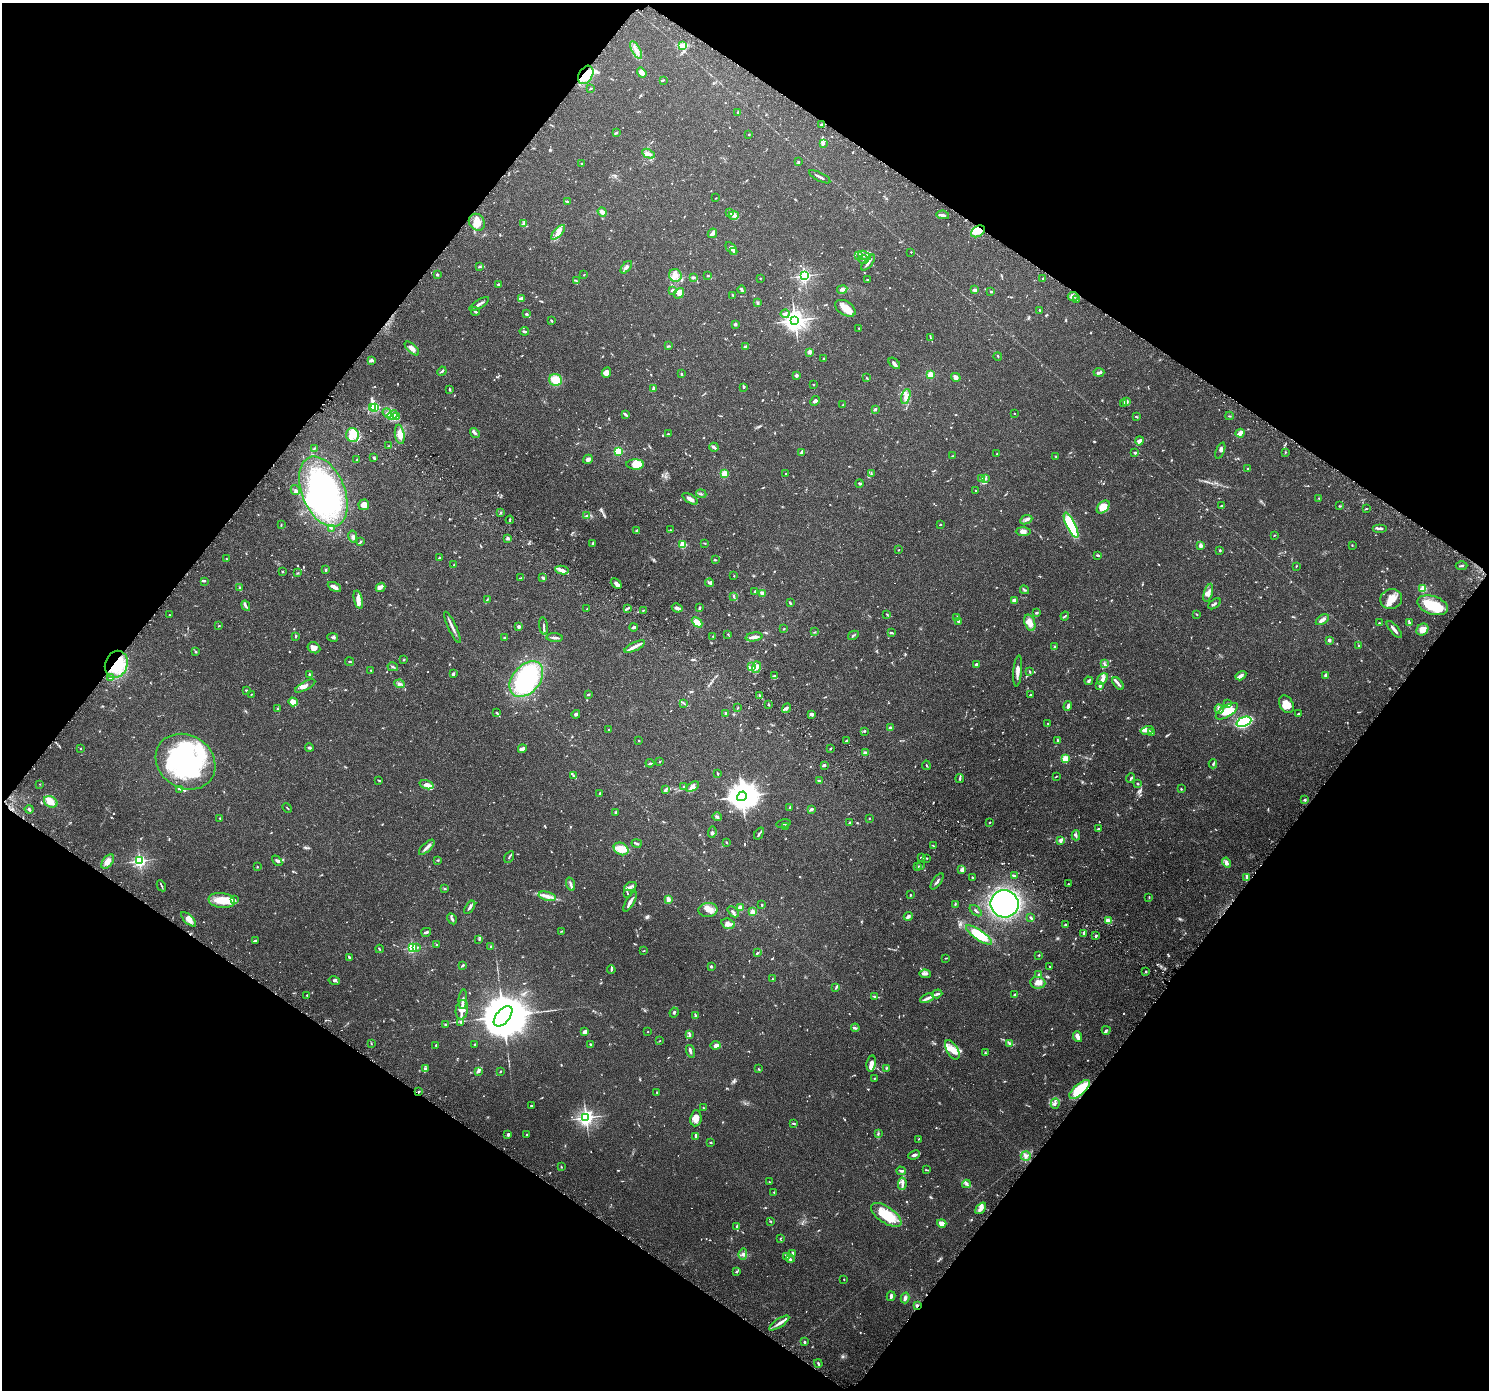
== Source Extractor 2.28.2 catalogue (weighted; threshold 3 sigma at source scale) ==
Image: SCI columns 54-6001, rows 254-5802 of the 6063 x 6119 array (HDU 1 of 3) = the unmasked area's bounding box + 8 px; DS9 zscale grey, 4 x 4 block average (1 PNG px = mean of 4 x 4 image px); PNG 1491 x 1392 px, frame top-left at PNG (2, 3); each listed source drawn as its Kron ellipse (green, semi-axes under 4 px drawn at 4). Shown black and unused: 49% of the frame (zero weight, under 3 of 6 exposures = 4% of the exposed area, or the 3 px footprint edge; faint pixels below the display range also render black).
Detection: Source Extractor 2.28.2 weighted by HDU 2 'WHT'. Background 0.0539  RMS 0.0027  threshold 0.0108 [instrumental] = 3 sigma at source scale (4.09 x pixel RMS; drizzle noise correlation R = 1.36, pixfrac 0.8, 0.0396/0.0396 arcsec/px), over >= 5 px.
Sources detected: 1166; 16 too faint to see at this stretch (4 x 4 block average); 9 inside a brighter object's white glare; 15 cosmic-ray / hot-pixel residue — neither listed nor drawn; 45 coinciding with a brighter row at this scale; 126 inside a brighter listed object's ellipse — not listed separately; of the other 955, all 500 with FLUX_AUTO >= 0.822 (the completeness limit of this list) listed and drawn (455 fainter detections not listed), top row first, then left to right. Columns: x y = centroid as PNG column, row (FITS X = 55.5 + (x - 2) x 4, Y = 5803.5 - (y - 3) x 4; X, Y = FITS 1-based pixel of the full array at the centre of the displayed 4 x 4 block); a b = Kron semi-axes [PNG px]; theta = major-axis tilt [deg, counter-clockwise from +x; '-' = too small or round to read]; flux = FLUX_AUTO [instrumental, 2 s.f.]
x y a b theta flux
682 46 4 3 - 12
636 50 9 4 -61 9.3
642 73 5 4 - 11
586 75 10 7 59 28
663 80 3 2 - 1.2
591 89 3 2 - 1
738 112 3 2 - 3.7
821 125 4 2 - 2.2
616 133 3 2 - 1.6
749 134 2 2 - 2.7
823 144 3 3 - 1.9
648 154 7 3 -26 4.9
798 161 3 2 - 1.1
581 163 2 2 - 0.86
820 177 12 2 -27 3.8
716 198 2 2 - 0.85
568 202 3 2 - 1.2
602 212 5 3 - 7.9
729 213 3 2 - 1.1
734 215 5 3 - 4.1
943 215 6 3 -9 3.3
477 222 9 7 -51 13
523 224 4 3 - 2.2
978 231 7 5 31 14
558 232 9 4 47 7
712 233 5 2 - 9
731 248 7 3 -48 3.8
734 251 4 2 - 4
911 252 2 2 - 1.4
859 256 3 2 - 1.3
865 256 7 2 -28 3.4
864 259 5 2 - 1.7
868 263 9 2 51 4.5
480 266 3 2 - 1.1
626 267 7 3 49 3.7
437 274 2 2 - 6.8
584 275 2 2 - 1.3
675 275 6 6 - 8.9
708 276 3 2 - 1.7
804 276 2 2 - 360
694 277 3 2 - 2
760 278 2 2 - 2
1043 278 3 2 - 1.2
867 279 2 2 - 0.83
576 281 4 2 - 1.1
498 284 2 2 - 2.2
672 290 2 2 - 3.9
741 290 4 2 - 2.5
842 290 5 3 - 4.8
975 290 2 2 - 6.1
991 291 2 2 - 2
679 293 6 4 50 6.2
733 295 3 2 - 0.86
1073 296 5 2 - 3.4
521 299 4 3 - 7.7
1077 300 3 2 - 2.2
758 303 3 2 - 3.3
479 304 11 2 31 5.6
845 308 11 7 -32 14
1040 310 4 2 - 1.2
475 311 4 2 - 2.5
526 314 4 2 - 1.5
785 314 4 3 - 3.8
795 320 3 3 - 1000
552 321 4 2 - 1.5
735 324 2 2 - 4.1
859 328 2 2 - 0.94
524 331 5 2 - 2.7
931 338 3 2 - 1.3
669 346 3 2 - 1.1
745 347 2 2 - 4.6
412 349 9 4 -43 7.6
809 352 3 2 - 2
998 356 4 2 - 1
823 358 2 2 - 1.2
371 360 4 2 - 4.8
894 363 7 3 -44 4.2
442 371 5 2 - 2
606 373 5 4 - 8.6
1099 373 5 3 - 3.6
681 374 3 2 - 1.4
796 375 2 2 - 6.7
930 375 2 2 - 64
956 377 5 4 - 6
867 378 3 2 - 1.1
555 380 6 6 - 22
814 385 2 2 - 1.4
744 388 3 2 - 1.3
653 389 3 2 - 5.1
449 390 4 2 - 1.2
906 396 8 4 74 7.2
815 401 5 3 - 3.8
1126 402 3 2 - 9.4
1123 403 3 2 - 1
843 405 3 2 - 0.94
375 407 3 2 - 160
372 408 2 2 - 48
875 409 2 2 - 3.6
387 413 5 2 - 2.8
625 414 4 2 - 3.8
1014 414 2 2 - 0.99
392 415 5 4 - 6.2
1229 416 4 2 - 1.2
397 417 4 2 - 1.2
1136 417 3 2 - 1.3
475 433 5 2 - 3.4
1240 433 4 2 - 12
400 434 9 4 -81 11
668 434 3 2 - 0.95
353 435 7 6 - 13
1139 441 4 4 - 3.3
389 446 2 2 - 1.3
714 447 5 2 - 3.3
314 448 4 2 - 1.5
618 451 2 2 - 120
1220 451 8 3 68 3
1285 452 3 2 - 0.93
801 453 3 2 - 4.8
1135 453 4 2 - 2.2
997 454 2 2 - 1.3
953 456 3 2 - 1.2
1056 457 2 2 - 1.2
374 458 3 2 - 2.7
588 459 5 3 - 6.3
357 460 3 2 - 2.3
635 464 9 5 -1 22
1247 468 2 2 - 0.95
724 474 2 2 - 79
785 474 3 2 - 1.1
871 474 2 2 - 0.98
981 478 3 2 - 1.1
985 479 2 2 - 1.4
859 483 4 2 - 1.7
295 490 5 2 - 2
323 491 37 21 -67 270
975 491 2 2 - 0.88
701 494 5 2 - 1.8
1319 498 2 2 - 0.86
690 499 9 3 -32 6.7
364 505 5 5 - 11
1221 506 2 2 - 1.3
1340 506 3 2 - 1.1
1103 507 8 5 47 21
1366 509 3 2 - 0.9
501 512 2 2 - 1
587 516 4 2 - 0.98
510 520 4 2 - 1.2
1026 520 6 3 24 4
281 525 2 2 - 1.3
940 525 2 2 - 3
1071 525 14 4 -64 94
332 528 3 2 - 1
1380 528 7 2 0 3.7
670 530 2 2 - 0.95
637 531 3 2 - 3.2
1023 531 7 4 -1 5.6
1274 535 3 2 - 0.86
353 537 6 2 -78 2.6
507 538 4 2 - 1.9
361 541 4 2 - 1.8
593 543 2 2 - 2.8
705 543 3 2 - 1
683 545 2 2 - 81
1352 545 2 2 - 1.2
1200 546 3 2 - 6.1
898 550 2 2 - 0.87
1220 550 2 2 - 2.9
1097 555 3 2 - 1.5
439 558 3 2 - 1.7
227 559 3 2 - 1.3
715 560 3 2 - 1.4
454 565 2 2 - 0.83
1296 566 3 2 - 1.2
1462 566 6 2 2 1.5
326 570 2 2 - 1.9
562 570 7 4 -11 5.5
282 571 2 2 - 0.91
297 573 3 2 - 0.95
734 576 2 2 - 0.97
521 578 4 2 - 1.4
543 578 3 2 - 3.1
204 581 3 2 - 1.8
616 583 6 2 -41 7.9
709 583 4 3 - 3.2
240 587 3 2 - 1.2
334 587 7 3 -27 8
380 587 5 3 - 4.2
1423 589 2 2 - 71
1024 590 4 2 - 1.6
755 592 3 2 - 0.89
762 593 3 3 - 5.4
1208 593 9 3 73 6.6
734 597 3 2 - 1.1
487 599 3 2 - 1.2
1391 599 11 10 - 17
358 600 9 3 -76 6.8
1014 600 3 2 - 8.5
790 603 4 2 - 1.6
1214 604 7 2 35 2.3
1433 605 16 9 -19 42
246 606 5 2 - 2.5
627 608 3 2 - 1.6
677 608 5 3 - 5.5
699 608 3 2 - 1.7
587 609 2 2 - 0.86
643 610 3 2 - 0.94
1036 613 3 2 - 1.4
887 614 4 2 - 0.94
1196 614 3 2 - 0.92
169 615 2 2 - 1.6
1065 616 4 2 - 1.4
957 617 2 2 - 0.83
1322 620 7 3 34 6.8
958 621 3 2 - 1.7
697 622 6 3 -44 14
1030 623 8 5 -71 12
1379 623 2 2 - 1.7
1409 623 3 2 - 2.7
219 626 3 2 - 1
544 626 9 2 -83 2.6
452 627 17 2 -65 6.2
519 627 4 3 - 2.8
633 627 4 2 - 3.4
784 629 2 2 - 1
1394 629 10 2 -50 7.1
1422 629 6 5 - 13
815 632 2 2 - 0.83
892 633 3 2 - 1.2
728 634 3 2 - 1
853 635 6 2 29 1.8
296 636 2 2 - 2.3
713 636 2 2 - 0.82
332 637 5 2 - 2.1
754 637 8 2 8 7.9
504 638 3 2 - 1.2
555 638 8 2 -5 3.3
1329 640 2 2 - 13
635 646 11 3 26 8.5
1055 646 3 2 - 1
1359 646 3 2 - 1.3
314 648 7 5 -28 10
196 652 3 2 - 1.1
404 660 2 2 - 1.4
350 662 4 2 - 1.7
116 664 14 11 69 44
976 664 2 2 - 8.7
1104 664 3 2 - 1.6
752 666 2 2 - 1.3
393 667 5 2 - 2.2
757 667 6 4 76 6.4
371 670 2 2 - 1.2
1018 671 16 3 85 9.5
1029 671 3 2 - 1.5
309 674 2 2 - 5.1
453 674 3 2 - 3.6
774 675 4 2 - 1
1326 675 4 3 - 4.7
1241 676 6 3 31 7.5
110 678 4 2 - 1.1
526 679 20 13 49 180
1102 679 6 4 48 5.7
1089 681 4 3 - 2.3
1118 683 7 2 -53 3.9
400 684 5 3 - 3
305 686 11 4 28 5.7
1100 686 4 3 - 2.6
246 691 3 2 - 2.2
251 694 3 2 - 0.89
588 694 3 2 - 1.5
760 695 3 2 - 1.5
1030 695 2 2 - 3.9
293 702 4 3 - 14
683 703 3 2 - 1.1
768 704 2 2 - 3.2
1228 704 3 2 - 1.3
1286 704 9 6 -61 15
1068 706 5 2 - 5.9
738 708 4 2 - 0.99
786 708 5 3 - 3.3
277 709 4 2 - 0.86
1219 709 4 3 - 3.5
1227 711 12 5 33 29
497 713 3 2 - 1.3
726 713 3 3 - 1.7
576 714 4 2 - 3.5
811 714 4 2 - 4.9
1298 714 3 2 - 1
1244 722 8 4 22 110
1048 723 2 2 - 1.1
890 728 2 2 - 10
609 729 2 2 - 1.3
1147 730 6 3 15 4.7
864 731 3 2 - 1.3
1151 733 4 2 - 2.1
846 740 2 2 - 1.8
639 741 2 2 - 0.97
1058 741 3 2 - 2.2
81 748 2 2 - 1.8
309 748 4 2 - 2.8
830 748 2 2 - 1.5
522 749 4 2 - 6.5
865 753 3 3 - 3
1065 758 2 2 - 68
660 761 2 2 - 1.3
185 762 31 26 -32 170
650 763 4 2 - 1.7
1213 764 4 2 - 1.9
824 765 2 2 - 4.8
926 765 5 2 - 1.1
718 774 2 2 - 1.8
573 775 3 2 - 1.7
1056 776 3 2 - 0.85
960 778 4 2 - 2.4
1131 778 5 2 - 1.4
378 780 4 2 - 0.96
819 780 3 2 - 1.1
40 784 2 2 - 1.2
1138 784 3 2 - 1.3
427 785 7 4 -17 6.5
684 787 2 2 - 2.3
692 787 7 3 27 6
180 789 2 2 - 1.1
666 789 4 3 - 2.2
1181 789 2 2 - 1.1
600 793 3 2 - 1.1
742 796 5 4 - 2100
1304 800 3 2 - 1.5
51 802 7 5 -27 13
287 808 5 2 - 0.88
790 808 3 2 - 2.6
29 809 4 2 - 2
811 809 4 3 - 2.4
616 812 2 2 - 2.5
717 817 5 3 - 2.6
220 818 2 2 - 0.9
869 818 2 2 - 0.84
849 822 3 2 - 1.1
990 822 3 2 - 0.85
783 824 7 2 12 2.3
786 826 3 2 - 0.86
1099 829 3 2 - 2.5
712 832 5 3 - 2.4
759 833 6 2 55 2.3
1076 835 5 2 - 2.3
1060 841 3 3 - 3.6
637 843 5 2 - 1.6
727 843 3 2 - 1.3
934 846 4 2 - 0.92
427 847 10 3 43 5.3
621 849 8 6 -29 18
509 857 6 2 59 1.7
921 857 2 2 - 2.1
927 858 2 2 - 1
438 860 3 2 - 1
140 861 2 2 - 340
277 861 6 2 -47 2.4
108 862 8 5 51 11
1226 863 5 3 - 5.5
921 866 2 2 - 0.84
257 867 2 2 - 1.3
918 867 2 2 - 0.82
962 870 3 3 - 5.7
1015 876 3 2 - 1.6
1247 877 3 2 - 3.2
972 878 2 2 - 1.7
937 881 9 2 54 3.1
571 884 7 2 -71 3.9
1068 884 2 2 - 1.3
161 886 6 2 -61 1.4
630 887 6 2 23 3.7
444 889 3 2 - 1.1
627 894 2 2 - 0.85
910 895 2 2 - 1.3
547 896 9 4 -14 8.1
1149 897 3 2 - 1.1
668 899 3 2 - 10
222 900 13 7 -9 22
234 900 3 2 - 1.5
630 902 11 2 60 6.3
955 904 3 2 - 1
1004 904 14 13 - 280
762 905 2 2 - 1.1
470 907 7 3 55 4.2
740 907 3 2 - 8.7
708 910 9 7 2 11
976 911 7 2 -42 1.5
733 912 6 2 -43 2.9
752 912 2 2 - 37
908 916 4 2 - 4.3
1031 918 4 2 - 1.6
189 919 9 4 -43 11
452 919 6 2 -61 3
1108 921 4 2 - 12
728 924 7 5 -17 7.7
1065 924 3 2 - 1.6
561 931 3 2 - 0.84
426 932 5 2 - 2.9
1084 933 3 2 - 3.2
979 935 15 5 -34 46
1096 936 3 2 - 1.7
479 939 2 2 - 1.1
255 941 4 2 - 2
437 944 2 2 - 1.1
417 947 2 2 - 3.2
491 947 2 2 - 5.5
412 948 2 2 - 180
379 949 4 2 - 1.6
643 951 3 2 - 0.86
757 953 3 2 - 1.7
1039 955 2 2 - 1.2
349 957 3 2 - 2.9
945 958 3 2 - 0.93
463 965 4 2 - 1.5
711 967 2 2 - 8.6
1050 967 3 2 - 0.99
611 970 4 2 - 1.7
1146 972 2 2 - 2
925 974 5 3 - 3.7
1039 974 3 3 - 1.5
772 979 4 2 - 1.1
334 981 6 3 -12 2.7
1038 983 7 5 -6 12
836 987 3 2 - 1.7
937 994 5 2 - 2.9
307 995 2 2 - 1.6
1014 995 3 2 - 1.9
874 996 3 2 - 1.8
927 998 7 3 25 4.9
463 999 10 2 85 3.2
462 1010 10 6 79 10
674 1012 5 3 - 1.8
503 1016 12 6 50 12000
695 1016 4 2 - 3.2
461 1022 2 2 - 1
446 1024 3 2 - 1.2
855 1028 4 2 - 2
1106 1030 4 2 - 2.1
585 1032 3 2 - 8.1
648 1032 2 2 - 1.5
690 1035 4 2 - 2.3
1077 1037 6 3 -69 9.7
660 1041 2 2 - 1.1
371 1043 2 2 - 0.97
591 1044 3 2 - 1.7
1010 1044 3 2 - 3.2
436 1045 2 2 - 1.2
474 1045 2 2 - 0.93
716 1045 5 4 - 6.2
952 1050 11 5 -59 13
691 1051 6 2 -73 3.3
985 1053 2 2 - 1.2
871 1063 8 4 81 7.6
886 1068 3 2 - 1.3
426 1069 3 3 - 2
759 1069 3 2 - 1.1
478 1071 4 2 - 3.8
500 1071 3 2 - 1
874 1078 2 2 - 1.1
1080 1089 13 5 41 60
419 1092 2 2 - 1.5
657 1093 3 2 - 1.3
1055 1104 5 2 - 2.5
531 1105 2 2 - 1.1
703 1107 2 2 - 0.83
586 1118 3 2 - 560
696 1118 8 5 83 12
793 1123 3 2 - 1.6
878 1133 3 2 - 1.1
508 1135 2 2 - 12
526 1135 3 2 - 1.1
695 1137 3 2 - 2.5
918 1139 2 2 - 0.88
711 1142 2 2 - 2.1
914 1155 6 3 23 3.5
1026 1156 5 4 - 5.1
561 1167 2 2 - 1.2
927 1170 3 2 - 1
901 1171 5 2 - 2.2
769 1182 2 2 - 0.88
902 1184 6 3 84 4.7
966 1184 4 2 - 2.4
774 1192 3 2 - 1.1
981 1208 7 4 49 7
886 1215 17 8 -34 46
770 1221 3 2 - 1.1
942 1223 5 3 - 9.5
737 1226 2 2 - 2.4
780 1238 3 2 - 0.82
743 1254 6 3 83 3.1
793 1254 3 2 - 3.3
786 1256 4 2 - 2.3
790 1259 4 3 - 2.4
736 1272 3 2 - 1
844 1279 2 2 - 1.1
891 1296 5 2 - 5
905 1298 5 3 - 4.6
917 1306 3 2 - 2.7
779 1323 12 3 34 6.5
804 1342 3 2 - 2
818 1363 4 2 - 1.7
Overlapping masked pixels (flux is a lower limit): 6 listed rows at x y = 586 75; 978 231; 116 664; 1080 1089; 419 1092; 917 1306
Diffuse or blended objects may show on this block-average render without a row.